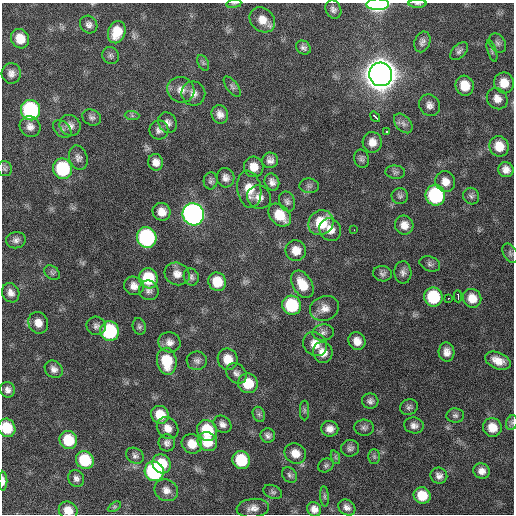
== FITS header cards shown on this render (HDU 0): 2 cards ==
NAXIS1  =                  512 / Axis length
NAXIS2  =                  512 / Axis length

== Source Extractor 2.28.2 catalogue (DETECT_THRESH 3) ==
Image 512 x 512 px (HDU 0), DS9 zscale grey, 1 PNG px = 1 image px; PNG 516 x 516 px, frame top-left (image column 1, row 512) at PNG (2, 3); each listed source drawn as its Kron ellipse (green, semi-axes under 4 px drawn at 4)
Background 128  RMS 12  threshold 36.3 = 3 sigma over >= 5 px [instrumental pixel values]
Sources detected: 149; all 149 listed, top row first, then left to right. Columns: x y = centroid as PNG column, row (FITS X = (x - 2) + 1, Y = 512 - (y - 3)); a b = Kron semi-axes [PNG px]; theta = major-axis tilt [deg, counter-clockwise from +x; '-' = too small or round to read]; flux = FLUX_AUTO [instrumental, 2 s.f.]
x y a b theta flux
234 4 8 4 8 1.2e+03
378 4 11 6 1 1.3e+05
417 4 9 3 0 1.3e+03
333 9 9 7 -64 3.4e+03
262 20 14 11 -43 9.9e+03
89 25 9 8 - 3.4e+03
117 32 11 8 70 1.7e+04
20 39 10 9 - 1.4e+04
422 42 11 7 69 3.5e+03
497 43 10 7 -58 3.3e+03
303 47 8 6 -38 2.8e+03
459 51 11 6 44 2.9e+03
492 51 11 4 -72 1.8e+03
111 55 9 8 - 2.5e+03
203 63 8 5 -65 1.6e+03
11 73 10 9 - 5.0e+03
381 74 12 11 - 2.4e+06
504 83 10 10 - 1.2e+04
465 86 10 9 - 1.5e+04
232 87 12 5 -53 2.4e+03
181 90 14 12 -26 8.2e+03
193 94 12 12 - 6.1e+03
497 99 11 9 -50 6.3e+03
429 105 11 10 - 4.8e+03
30 110 10 9 - 1.2e+05
220 114 9 8 - 5.1e+03
132 116 7 4 -2 1.7e+03
92 117 10 7 -26 2.6e+03
375 117 6 3 -51 9.2e+03
168 123 11 9 -61 4.2e+03
403 123 11 7 -48 3.8e+03
70 125 11 10 - 5.0e+03
30 127 11 10 - 5.9e+03
62 129 10 7 -43 2.8e+03
159 130 9 9 - 3.9e+03
387 131 3 3 - 9.6e+03
372 142 10 9 - 7.6e+03
499 146 10 9 - 1.3e+04
78 158 12 9 -73 4.1e+03
362 159 9 7 -73 2.6e+03
270 160 8 8 - 4.0e+03
156 162 8 7 - 5.7e+03
254 167 10 9 - 8.6e+03
5 169 8 7 - 1.8e+03
63 169 10 9 - 6.5e+04
506 170 8 7 - 5.4e+03
395 172 10 6 -5 2.4e+03
226 178 9 9 - 4.4e+03
211 181 8 7 - 2.2e+03
272 182 9 7 -67 4.4e+03
445 182 10 9 - 7.4e+03
309 186 10 7 -2 2.5e+03
249 189 19 12 -80 1.6e+04
435 195 10 10 - 9.7e+04
400 196 8 8 - 2.2e+03
471 196 8 7 - 2.5e+03
259 197 12 11 - 6.3e+03
287 201 10 7 -67 3.0e+03
162 212 9 8 - 8.1e+03
193 214 11 10 - 4.2e+05
280 215 13 9 -46 2.0e+04
321 223 13 12 - 2.8e+04
404 225 9 9 - 7.3e+03
330 230 12 10 -56 8.2e+03
354 230 2 2 - 5.7e+02
147 237 10 9 - 1.3e+05
16 240 10 8 7 3.6e+03
296 251 10 10 - 9.6e+03
510 253 10 6 -60 2.4e+03
430 264 11 7 -21 2.5e+03
403 272 11 8 -88 3.8e+03
52 273 8 6 -41 2.1e+03
177 274 13 11 -25 7.2e+03
382 274 9 7 -10 2.8e+03
191 277 9 7 -71 2.7e+03
148 278 10 9 - 3.6e+04
217 282 9 8 - 1.7e+04
302 284 15 9 -59 1.5e+04
134 286 10 9 - 5.7e+03
149 290 10 9 - 3.7e+03
11 293 10 8 -60 5.0e+03
458 296 6 3 -87 2.3e+04
433 297 9 9 - 4.3e+04
448 298 3 2 - 3.8e+03
472 298 9 9 - 1.1e+04
292 305 10 9 - 4.5e+04
324 308 15 12 20 7.8e+03
38 323 11 10 - 7.9e+03
96 326 10 9 - 3.5e+03
139 326 8 6 -73 2.1e+03
110 331 10 9 - 6.8e+04
323 332 11 8 3 3.8e+03
357 341 9 8 - 7.4e+03
169 342 11 10 - 5.2e+03
315 344 13 11 -47 1.0e+04
323 352 10 10 - 8.9e+03
447 352 9 8 - 5.6e+03
228 359 10 10 - 1.2e+04
167 361 13 10 -81 2.9e+04
197 361 10 9 - 3.5e+03
498 361 13 8 -22 9.2e+03
54 369 9 8 - 4.2e+03
236 373 11 9 -46 4.1e+03
248 383 10 9 - 2.0e+04
8 390 8 7 - 3.8e+03
370 401 8 7 - 3.1e+03
409 407 9 7 22 2.6e+03
304 410 10 4 90 1.8e+03
259 414 8 6 -69 2.1e+03
160 415 9 8 - 1.7e+04
455 415 9 7 -2 2.4e+03
512 423 7 5 70 1.8e+03
222 424 9 8 - 4.0e+03
414 425 10 8 -13 4.1e+03
492 427 9 9 - 1.2e+04
7 428 9 8 - 2.4e+04
168 428 12 10 -49 7.4e+03
364 428 10 8 -3 2.7e+03
330 429 8 8 - 5.4e+03
207 430 11 9 -59 3.4e+04
268 435 7 7 - 2.9e+03
68 440 9 8 - 2.6e+04
207 442 10 9 - 2.0e+04
167 443 8 8 - 3.6e+03
192 444 10 9 - 1.2e+04
350 448 9 8 - 2.9e+03
295 453 11 10 - 9.3e+03
135 456 9 7 -34 2.8e+03
374 456 7 6 - 1.8e+03
335 457 7 4 -71 1.3e+03
85 460 9 8 - 3.4e+04
241 460 9 8 - 3.3e+04
162 464 10 8 -55 2.1e+04
326 465 8 6 27 1.9e+03
154 471 10 9 - 1.3e+05
482 471 8 7 - 5.3e+03
290 475 8 6 -46 2.2e+03
439 476 8 8 - 4.0e+03
76 478 8 7 - 3.4e+03
3 481 9 4 90 4.3e+03
166 490 12 10 -30 6.1e+03
273 492 10 6 -23 2.1e+03
422 495 8 8 - 1.7e+04
324 496 10 4 -85 1.9e+03
114 507 7 4 31 1.2e+03
347 507 9 7 -36 3.9e+03
253 508 16 9 6 6.5e+03
314 509 7 7 - 5.2e+03
68 510 9 8 - 9.6e+03
At the frame edge (FLAGS 8, measured only in part): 8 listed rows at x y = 234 4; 378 4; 417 4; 117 32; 512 423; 7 428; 3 481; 68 510